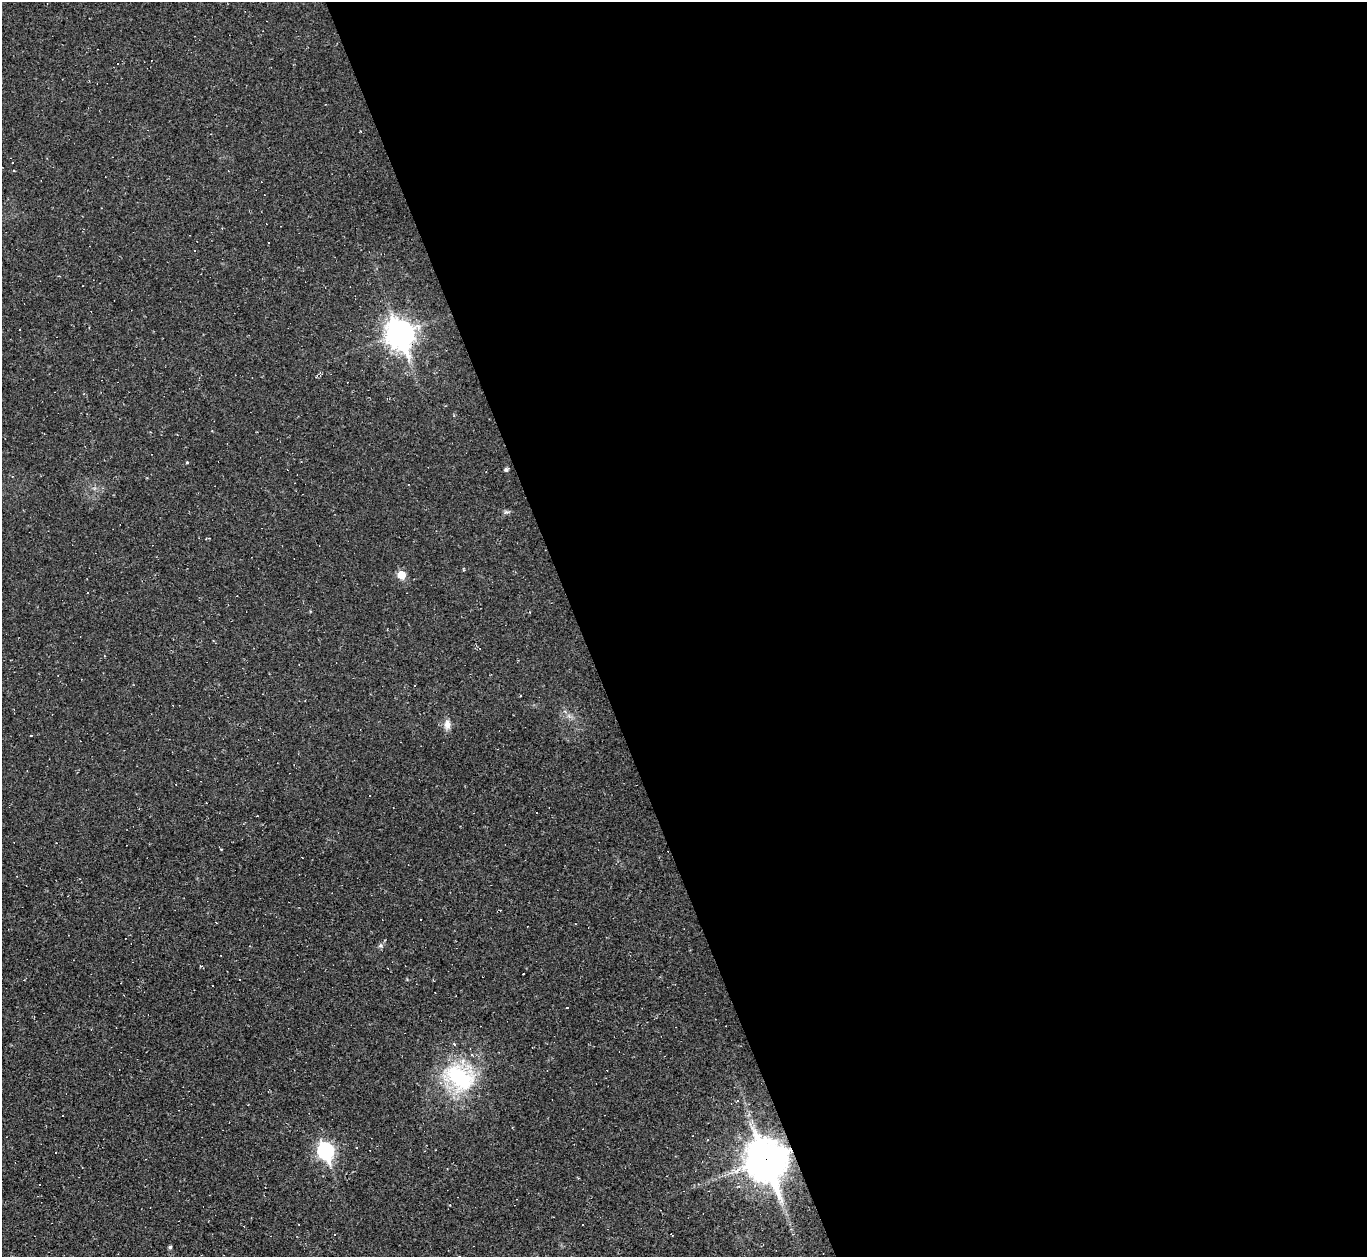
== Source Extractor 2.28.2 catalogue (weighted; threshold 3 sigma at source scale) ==
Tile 8 of 4 x 4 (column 4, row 2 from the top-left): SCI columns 4095-5459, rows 2786-4040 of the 5459 x 5444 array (HDU 1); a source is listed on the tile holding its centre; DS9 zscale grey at full resolution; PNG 1369 x 1259 px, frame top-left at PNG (2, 2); no overlay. Shown black and unused: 58% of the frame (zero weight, under 2 of 3 exposures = <1% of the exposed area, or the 3 px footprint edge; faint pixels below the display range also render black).
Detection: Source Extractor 2.28.2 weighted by HDU 2 'WHT'; one run over the whole footprint, this tile lists its part. Background 0.0485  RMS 0.0067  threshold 0.0303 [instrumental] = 3 sigma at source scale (4.5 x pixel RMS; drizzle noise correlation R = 1.50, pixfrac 1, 0.05/0.05 arcsec/px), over >= 5 px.
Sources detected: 46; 22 cosmic-ray / hot-pixel residue — not listed; the other 24 listed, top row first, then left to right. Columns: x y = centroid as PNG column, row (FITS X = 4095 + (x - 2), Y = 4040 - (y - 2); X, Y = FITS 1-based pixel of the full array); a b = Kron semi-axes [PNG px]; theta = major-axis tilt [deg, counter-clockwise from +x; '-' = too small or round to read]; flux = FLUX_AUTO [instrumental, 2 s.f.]
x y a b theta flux
14 171 3 2 - 0.47
400 334 12 9 -68 660
187 462 4 4 - 0.57
506 469 5 4 - 1.5
506 512 8 6 0 1.5
401 575 6 5 - 15
530 612 4 3 - 0.45
447 725 12 8 88 4.3
31 735 3 3 - 1.3
370 796 3 2 - 0.98
206 803 3 2 - 0.41
380 945 7 6 - 1.5
523 974 2 2 - 0.62
239 980 3 3 - 1.2
212 986 3 3 - 0.92
454 1044 3 3 - 1.5
459 1077 42 30 -28 62
737 1100 3 3 - 2.2
708 1140 3 2 - 0.78
325 1151 9 7 -68 160
766 1160 15 12 -70 2000
334 1234 3 2 - 0.88
671 1234 4 2 - 0.44
170 1247 4 4 - 1.2
Overlapping masked pixels (flux is a lower limit): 1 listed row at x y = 766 1160
Unlisted compact peaks at least as high as the median listed source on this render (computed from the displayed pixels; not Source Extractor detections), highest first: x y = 360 131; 385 940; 94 489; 454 415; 147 478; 212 431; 750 1124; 407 980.